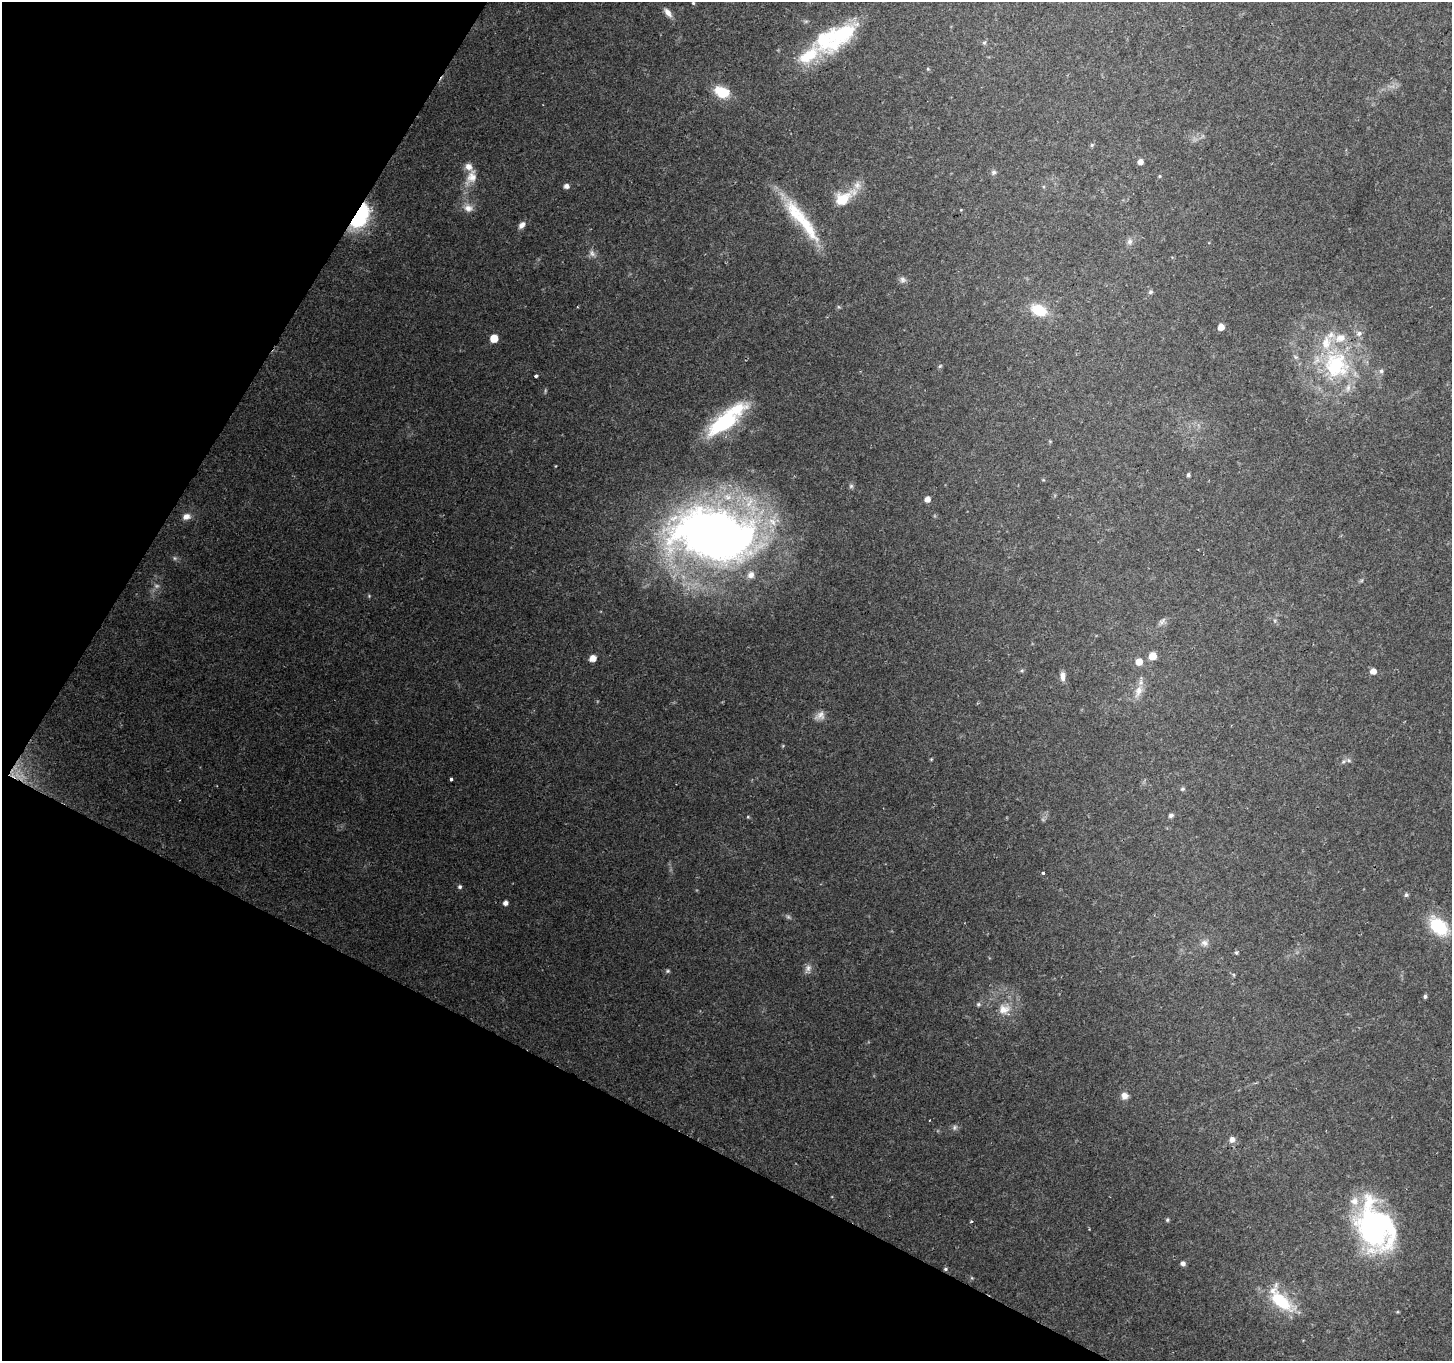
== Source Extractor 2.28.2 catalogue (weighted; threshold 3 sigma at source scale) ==
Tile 9 of 4 x 4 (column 1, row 3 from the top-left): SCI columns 1-1450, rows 1556-2914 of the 5806 x 5894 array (HDU 1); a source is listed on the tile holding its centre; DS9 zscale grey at full resolution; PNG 1454 x 1363 px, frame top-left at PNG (2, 2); no overlay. Shown black and unused: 26% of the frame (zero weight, under 2 of 3 exposures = <1% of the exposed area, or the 3 px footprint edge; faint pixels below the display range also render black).
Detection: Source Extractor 2.28.2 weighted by HDU 2 'WHT'; one run over the whole footprint, this tile lists its part. Background 0.15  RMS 0.0076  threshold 0.034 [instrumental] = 3 sigma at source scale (4.5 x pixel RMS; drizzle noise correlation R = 1.50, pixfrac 1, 0.0396/0.0396 arcsec/px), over >= 5 px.
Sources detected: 88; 4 too faint to see at this stretch — not listed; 14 inside a brighter listed object's ellipse — not listed separately; the other 70 listed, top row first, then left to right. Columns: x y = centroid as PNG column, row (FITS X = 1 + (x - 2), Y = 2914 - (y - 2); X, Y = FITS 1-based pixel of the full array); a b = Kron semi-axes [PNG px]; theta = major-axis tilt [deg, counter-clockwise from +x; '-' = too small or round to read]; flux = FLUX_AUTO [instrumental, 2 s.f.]
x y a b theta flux
693 3 4 4 - 0.9
668 12 14 6 -52 4.7
826 39 41 31 65 52
984 43 5 5 - 1.2
928 69 5 4 - 0.86
722 92 18 11 -19 19
1092 145 5 5 - 0.96
1140 162 5 5 - 4.5
994 172 7 7 - 1.9
1159 176 5 4 - 0.71
471 177 23 13 60 12
566 186 5 4 - 4
843 198 30 15 32 22
468 208 13 10 1 6.3
360 216 24 12 60 75
806 224 63 15 -59 37
522 225 9 6 46 4
1129 241 9 7 46 2.7
903 280 9 7 -27 2.7
1150 292 6 5 - 1.5
1039 310 17 11 -22 21
1221 327 5 5 - 7.8
1359 333 8 7 - 3.1
494 338 5 5 - 15
1336 365 34 32 -64 74
940 366 6 4 71 1
1381 371 7 6 - 2
536 376 4 3 - 6.5
723 423 43 17 37 63
1188 475 4 4 - 1.7
851 486 6 6 - 1.5
927 499 5 4 - 5.5
186 516 10 7 17 4.9
713 534 90 54 -9 590
175 558 6 5 - 1.4
1162 621 12 6 46 2.7
1152 656 5 5 - 13
593 658 5 5 - 7.9
1139 662 6 5 - 8.2
1373 671 5 5 - 6.5
1063 676 11 6 -85 4.2
1138 691 18 10 70 7.8
820 716 14 10 27 5
931 759 4 3 - 0.64
1349 760 7 6 - 2.1
451 779 3 3 - 2.9
1182 789 7 5 14 1.3
1171 815 7 6 - 1.9
748 817 5 3 - 0.68
1043 873 3 3 - 1.9
460 887 5 5 - 1.5
1406 895 6 5 - 1.3
505 903 4 4 - 3.9
1439 926 20 13 -44 39
1204 943 9 8 - 3.5
1236 952 6 4 68 1.1
808 968 10 8 67 3.7
668 971 6 5 - 1.2
1425 996 5 4 - 1.3
978 1004 6 5 - 1.3
1004 1009 17 13 9 10
1125 1096 8 8 - 4.7
929 1120 3 2 - 0.6
954 1127 8 6 73 2
1232 1139 7 6 - 3.7
1167 1220 5 4 - 1.1
1374 1227 54 33 -74 150
1183 1263 5 5 - 2.7
945 1269 5 4 - 1.1
1281 1300 32 14 -49 38
Overlapping masked pixels (flux is a lower limit): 2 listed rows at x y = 360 216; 945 1269